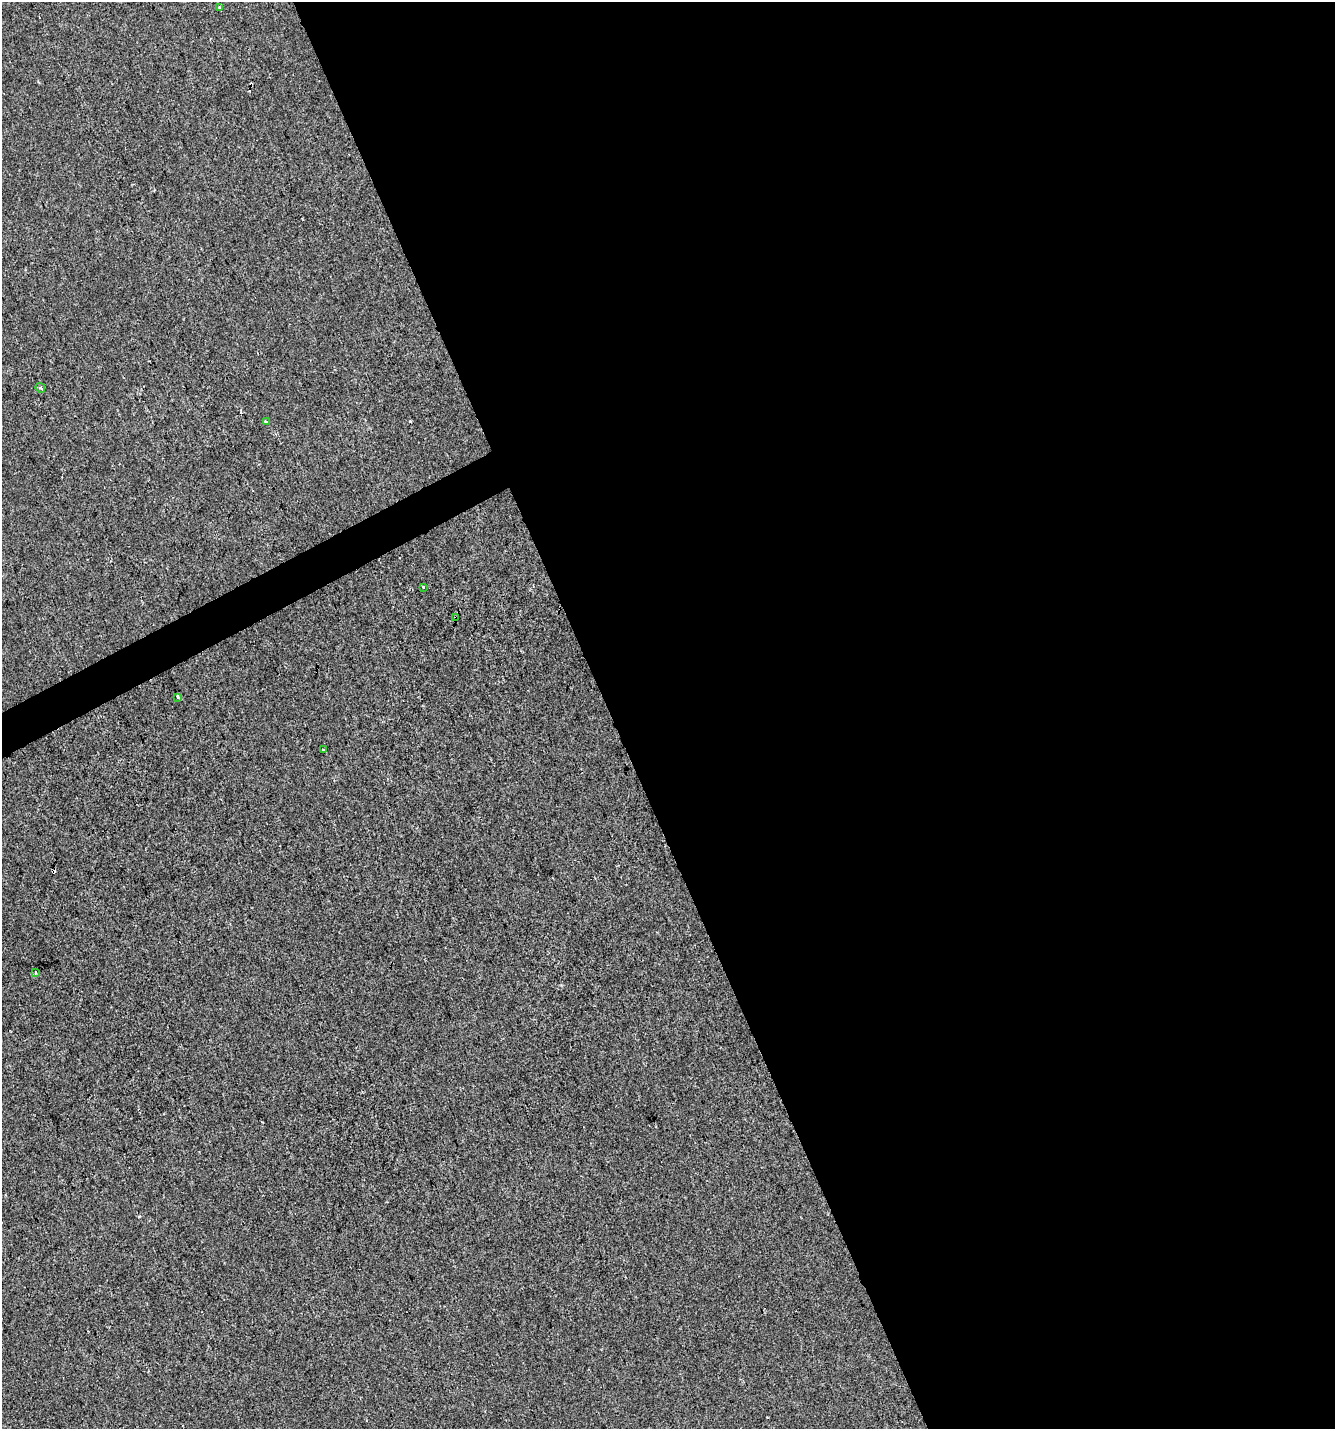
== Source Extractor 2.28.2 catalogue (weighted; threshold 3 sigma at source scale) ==
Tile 8 of 4 x 4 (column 4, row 2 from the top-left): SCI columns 4095-5427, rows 2856-4282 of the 5579 x 5708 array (HDU 1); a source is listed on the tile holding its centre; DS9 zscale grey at full resolution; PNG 1337 x 1431 px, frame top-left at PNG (2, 2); each listed source drawn as its Kron ellipse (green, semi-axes under 4 px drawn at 4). Shown black and unused: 56% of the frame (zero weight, under 2 of 3 exposures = <1% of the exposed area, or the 3 px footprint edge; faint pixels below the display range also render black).
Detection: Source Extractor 2.28.2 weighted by HDU 2 'WHT'; one run over the whole footprint, this tile lists its part. Background 9.99e-06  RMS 0.0042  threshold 0.0187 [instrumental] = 3 sigma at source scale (4.5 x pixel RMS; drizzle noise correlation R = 1.50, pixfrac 1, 0.0396/0.0396 arcsec/px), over >= 5 px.
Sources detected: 11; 3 cosmic-ray / hot-pixel residue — neither listed nor drawn; the other 8 listed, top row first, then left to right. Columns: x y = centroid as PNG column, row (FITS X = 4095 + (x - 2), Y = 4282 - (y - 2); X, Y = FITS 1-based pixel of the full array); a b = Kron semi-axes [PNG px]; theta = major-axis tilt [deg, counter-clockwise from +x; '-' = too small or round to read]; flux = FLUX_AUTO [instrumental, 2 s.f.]
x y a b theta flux
219 7 4 3 - 0.54
40 388 5 4 - 0.66
266 422 3 3 - 1.1
424 587 3 3 - 1.1
456 617 3 3 - 1.7
178 697 3 3 - 1.4
323 750 3 2 - 0.39
36 973 4 3 - 0.38
Overlapping masked pixels (flux is a lower limit): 1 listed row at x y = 456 617